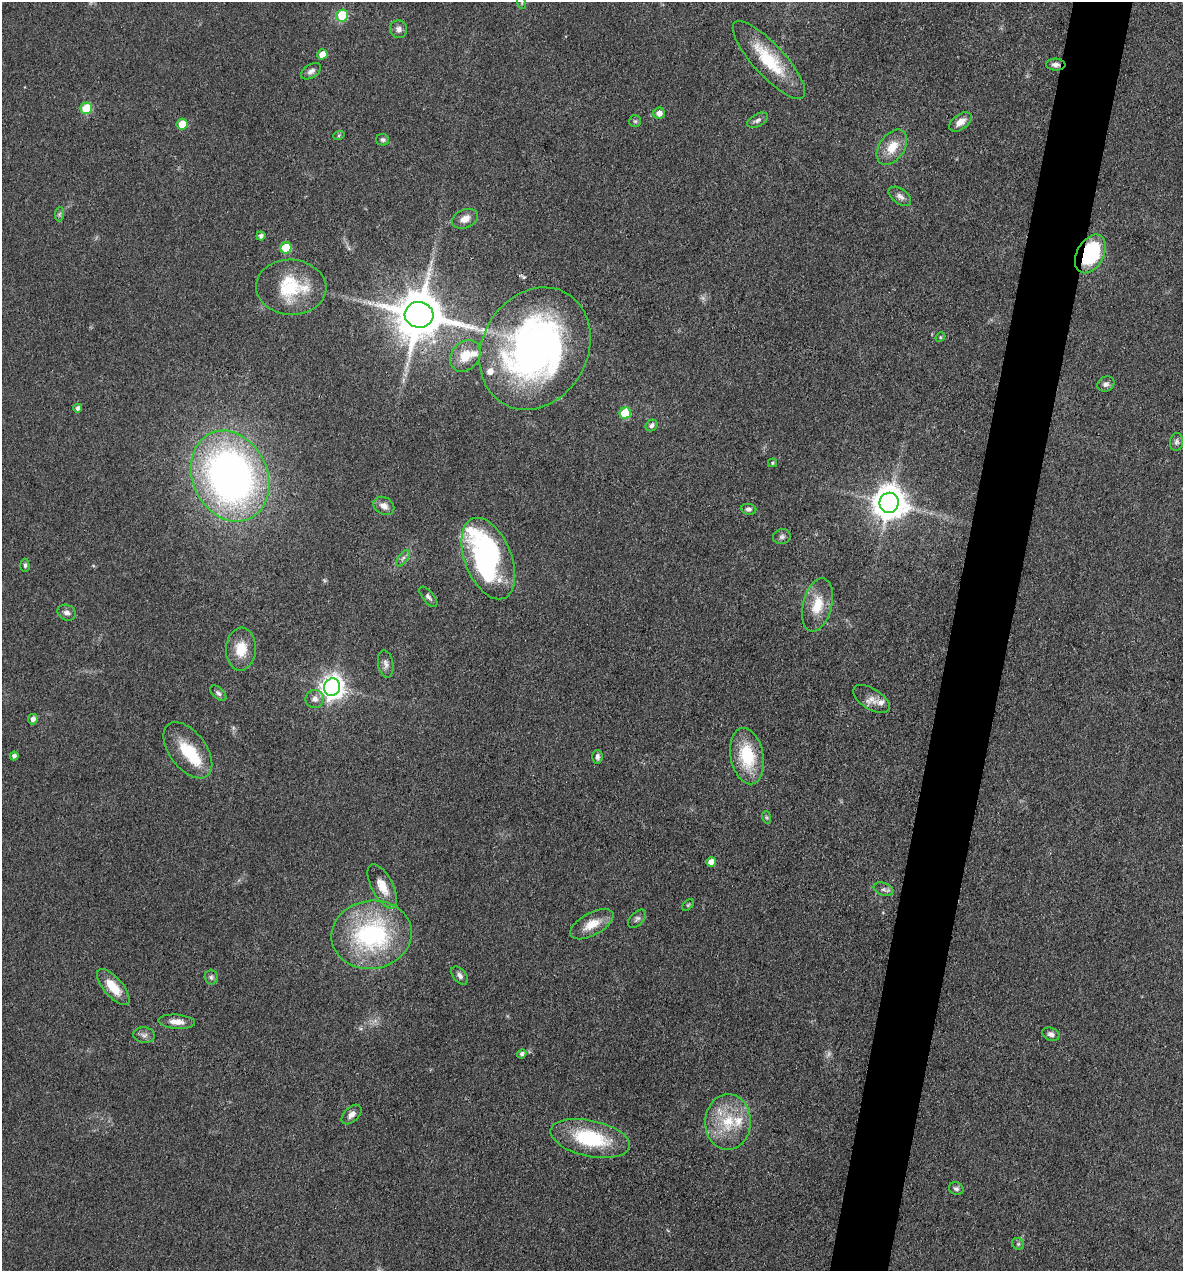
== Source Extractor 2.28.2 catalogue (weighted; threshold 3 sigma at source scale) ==
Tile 10 of 4 x 4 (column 2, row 3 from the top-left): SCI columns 1428-2608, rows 1271-2539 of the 5096 x 5079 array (HDU 1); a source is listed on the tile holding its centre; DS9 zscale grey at full resolution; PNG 1185 x 1273 px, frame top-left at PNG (2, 2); each listed source drawn as its Kron ellipse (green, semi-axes under 4 px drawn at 4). Shown black and unused: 5% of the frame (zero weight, under 3 of 4 exposures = <1% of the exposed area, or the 3 px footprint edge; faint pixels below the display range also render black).
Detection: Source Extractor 2.28.2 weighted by HDU 2 'WHT'; one run over the whole footprint, this tile lists its part. Background 0.0807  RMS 0.0067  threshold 0.03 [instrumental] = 3 sigma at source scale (4.5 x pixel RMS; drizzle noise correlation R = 1.50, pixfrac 1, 0.05/0.05 arcsec/px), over >= 5 px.
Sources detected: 86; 4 too faint to see at this stretch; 1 inside a brighter object's white glare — neither listed nor drawn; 6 inside a brighter listed object's ellipse — not listed separately; the other 75 listed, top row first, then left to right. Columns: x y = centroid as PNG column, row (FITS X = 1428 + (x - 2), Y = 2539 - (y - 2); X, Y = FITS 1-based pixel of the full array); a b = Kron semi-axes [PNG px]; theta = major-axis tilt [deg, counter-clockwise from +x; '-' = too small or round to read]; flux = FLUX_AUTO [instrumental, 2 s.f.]
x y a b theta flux
522 3 6 4 -73 0.94
342 16 6 5 - 29
398 29 9 8 - 3
322 54 5 5 - 7.9
769 60 51 15 -48 34
1056 65 10 6 -5 2.8
311 71 11 6 32 2.8
86 108 6 5 - 29
659 113 6 5 - 4.6
758 120 11 6 29 2.5
635 121 6 6 - 1.2
960 122 13 7 36 5.9
182 124 5 5 - 13
339 135 6 3 19 0.9
383 140 6 6 - 1.6
892 147 20 12 55 14
900 196 13 7 -36 3.3
59 214 7 4 88 1.3
465 219 14 9 24 5.9
261 236 4 4 - 2.2
286 248 6 5 - 24
1090 254 21 13 61 60
291 287 35 27 -3 39
419 315 14 13 - 3800
940 337 5 4 - 0.82
535 349 64 52 60 300
465 356 17 13 50 13
1106 384 9 7 26 2.8
78 408 4 4 - 2.1
625 413 6 5 - 27
652 425 6 5 - 2.4
1176 442 9 6 83 2
772 463 4 3 - 0.86
230 476 47 37 -65 370
889 503 10 9 - 1400
384 506 11 8 -31 4.4
749 509 7 5 -7 1.9
782 537 9 7 16 2.1
403 558 9 4 54 2.1
488 559 43 23 -68 140
25 565 6 4 -89 1.3
428 597 12 5 -50 2.1
817 605 27 14 75 18
67 613 9 7 -26 3.1
241 649 21 15 86 15
386 664 14 7 -80 3.2
332 687 9 8 - 540
218 693 9 5 -43 2
315 699 9 9 - 3.8
871 699 20 10 -33 6.2
33 719 5 5 - 2.7
188 750 32 18 -53 27
14 756 4 4 - 2.1
747 756 28 16 -79 34
597 757 7 5 88 2.3
766 817 6 4 -71 1
711 862 5 4 - 6.1
382 886 24 10 -62 11
883 889 10 6 -21 2.3
688 905 7 4 45 0.92
637 919 11 6 46 2.1
592 924 24 11 28 12
371 935 40 34 8 110
460 976 10 6 -52 2.8
211 977 7 6 - 1.9
113 987 22 9 -49 14
177 1022 18 7 -4 6.2
1051 1034 9 6 -19 2.6
144 1035 11 7 -7 2.9
522 1054 5 4 - 1.8
352 1114 12 7 44 4
728 1122 28 23 87 28
590 1138 40 18 -12 47
956 1189 7 6 - 1.9
1018 1244 6 5 - 1.1
Overlapping masked pixels (flux is a lower limit): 3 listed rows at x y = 1056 65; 1090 254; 419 315